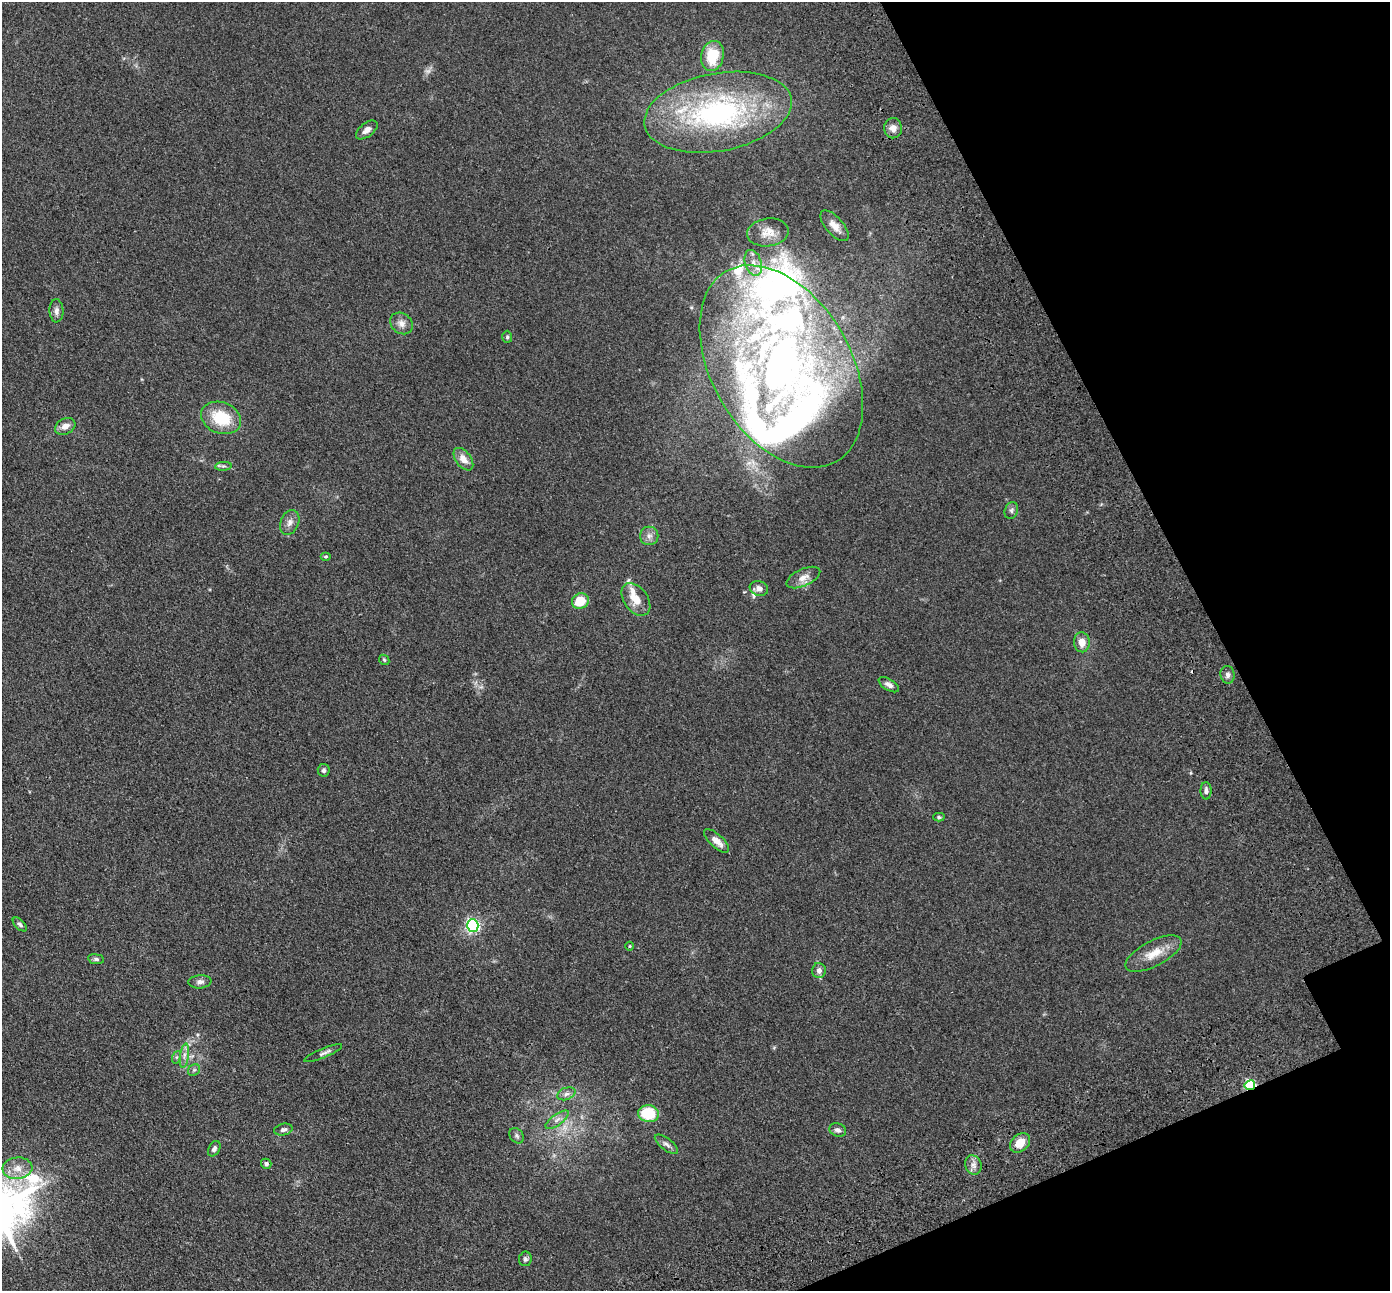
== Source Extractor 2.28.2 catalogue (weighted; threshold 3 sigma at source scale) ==
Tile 12 of 4 x 4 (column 4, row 3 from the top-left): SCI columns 4364-5751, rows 1764-3052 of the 5945 x 5933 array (HDU 1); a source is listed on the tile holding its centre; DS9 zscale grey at full resolution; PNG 1392 x 1293 px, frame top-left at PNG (2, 2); each listed source drawn as its Kron ellipse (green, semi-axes under 4 px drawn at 4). Shown black and unused: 18% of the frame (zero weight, under 3 of 4 exposures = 11% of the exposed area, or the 3 px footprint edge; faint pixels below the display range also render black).
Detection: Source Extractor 2.28.2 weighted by HDU 2 'WHT'; one run over the whole footprint, this tile lists its part. Background 0.106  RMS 0.0067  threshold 0.03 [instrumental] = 3 sigma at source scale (4.5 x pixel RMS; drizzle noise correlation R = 1.50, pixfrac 1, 0.05/0.05 arcsec/px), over >= 5 px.
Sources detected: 70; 2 too faint to see at this stretch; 1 cosmic-ray / hot-pixel residue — neither listed nor drawn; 11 inside a brighter listed object's ellipse — not listed separately; the other 56 listed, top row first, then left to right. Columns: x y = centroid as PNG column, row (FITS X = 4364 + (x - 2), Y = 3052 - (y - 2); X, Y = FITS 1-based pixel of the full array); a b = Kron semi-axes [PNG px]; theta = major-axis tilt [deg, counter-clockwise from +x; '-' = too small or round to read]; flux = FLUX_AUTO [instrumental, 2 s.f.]
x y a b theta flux
712 56 15 11 76 21
718 112 75 39 10 140
893 128 10 9 - 4.4
367 130 12 7 38 3.6
834 226 19 8 -48 5.7
768 232 21 14 7 8.3
753 263 13 8 -71 5.7
56 311 11 7 -88 2.8
401 323 12 10 -37 4
507 337 6 5 - 1.1
781 366 110 69 -60 370
221 418 20 15 -21 24
65 426 11 7 28 4.7
463 459 13 7 -53 6.1
223 466 8 3 5 1.1
1011 510 8 6 68 1.8
290 522 13 9 67 3.8
649 536 9 9 - 3
326 557 5 4 - 0.87
803 577 18 8 24 5.4
759 588 9 7 -17 2.9
636 599 18 11 -54 9.3
580 601 9 7 32 14
1082 642 10 8 -85 6.3
384 660 6 4 -46 0.79
1228 675 9 7 -80 2.3
889 685 11 5 -31 2.8
324 770 6 6 - 1.5
1206 791 9 5 -89 2.3
939 817 5 4 - 0.95
716 841 16 6 -42 5.7
20 924 9 4 -44 1.6
473 925 6 6 - 130
630 946 4 3 - 0.55
1153 954 31 12 28 12
96 959 8 5 -8 1.4
819 971 7 7 - 3
200 982 11 6 5 2.5
323 1053 20 4 22 2.4
184 1056 12 4 81 2.7
177 1057 6 4 71 1.1
194 1070 6 5 - 1.1
1250 1085 5 5 - 70
566 1094 9 6 19 2.3
649 1114 10 8 -9 26
557 1120 13 5 36 3.2
283 1130 9 6 13 2
838 1130 8 6 -20 2.3
517 1136 8 6 -53 1.6
1020 1143 11 8 40 9
666 1144 14 6 -38 2.4
214 1149 8 5 61 1.9
266 1164 5 5 - 1.8
973 1165 10 8 -70 3.3
17 1168 15 10 5 7.2
525 1259 7 6 - 1.5
Overlapping masked pixels (flux is a lower limit): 1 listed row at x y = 1250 1085